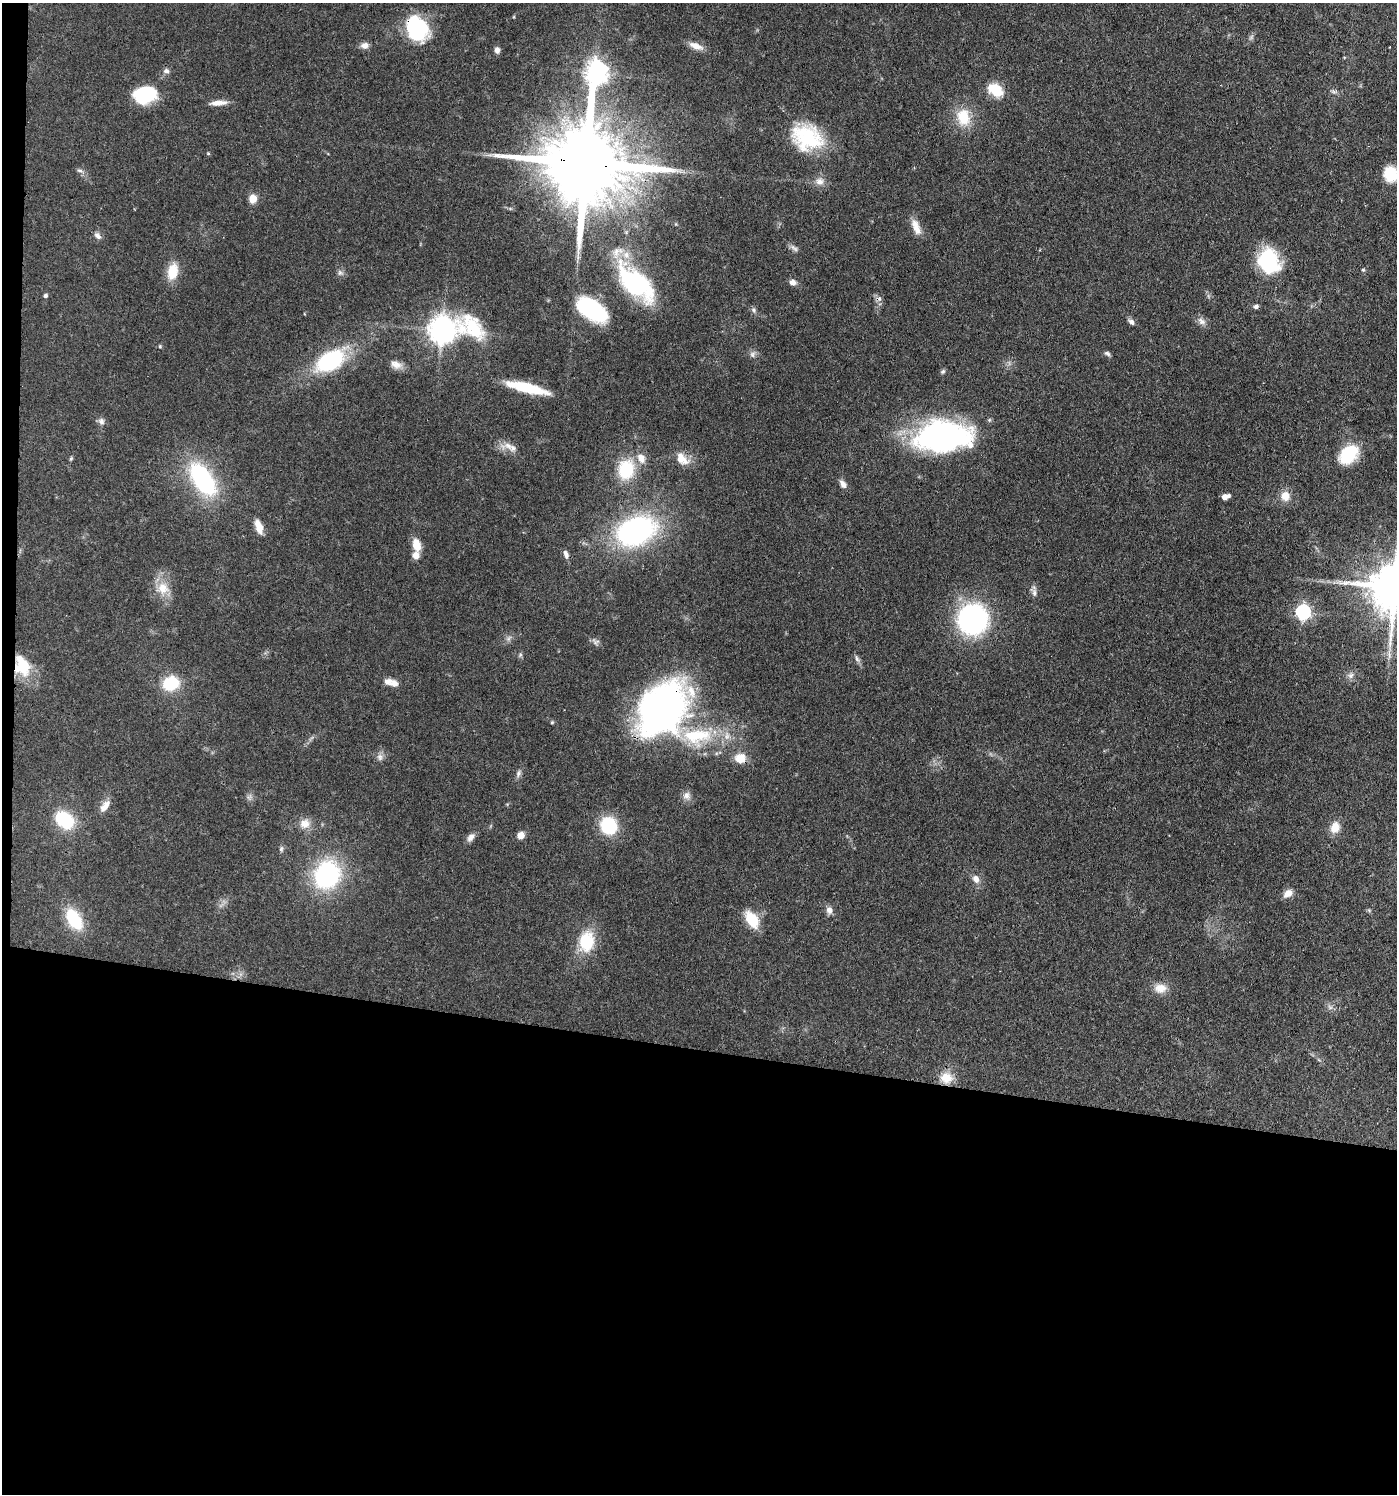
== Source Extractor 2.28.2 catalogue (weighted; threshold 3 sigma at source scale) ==
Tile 7 of 3 x 3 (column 1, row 3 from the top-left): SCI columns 284-1678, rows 75-1566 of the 4642 x 4621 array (HDU 1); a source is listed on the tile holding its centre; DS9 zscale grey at full resolution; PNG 1399 x 1496 px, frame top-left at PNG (2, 3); no overlay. Shown black and unused: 31% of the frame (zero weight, under 3 of 4 exposures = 9% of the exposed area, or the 3 px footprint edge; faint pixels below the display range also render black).
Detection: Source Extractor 2.28.2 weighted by HDU 2 'WHT'; one run over the whole footprint, this tile lists its part. Background 0.126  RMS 0.0054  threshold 0.0244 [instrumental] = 3 sigma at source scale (4.5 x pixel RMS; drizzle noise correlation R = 1.50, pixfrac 1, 0.05/0.05 arcsec/px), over >= 5 px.
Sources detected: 103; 1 too faint to see at this stretch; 1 inside a brighter object's white glare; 1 cosmic-ray / hot-pixel residue — not listed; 6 inside a brighter listed object's ellipse — not listed separately; the other 94 listed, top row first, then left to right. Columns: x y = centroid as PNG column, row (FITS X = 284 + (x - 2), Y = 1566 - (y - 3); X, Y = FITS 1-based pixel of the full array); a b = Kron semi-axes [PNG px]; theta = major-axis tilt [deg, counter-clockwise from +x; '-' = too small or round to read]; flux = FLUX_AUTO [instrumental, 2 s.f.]
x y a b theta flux
417 28 31 24 -61 38
365 46 9 7 6 3.4
696 46 19 8 -22 5
497 50 7 6 - 2.3
166 71 8 6 -12 1.8
597 73 12 8 79 400
995 90 17 11 -37 16
146 95 21 15 13 34
218 103 22 6 5 4.7
963 117 23 16 -78 16
807 137 37 29 -25 39
208 153 4 4 - 0.61
585 163 31 19 -7 11000
80 171 11 5 -26 1.7
1390 174 18 16 -59 15
819 181 12 10 -10 4.1
253 199 9 8 - 5.7
916 227 22 9 -67 6.2
98 236 10 7 -47 2.2
794 248 14 5 -42 2
1269 261 25 20 -67 41
1363 270 5 4 - 0.68
172 271 20 11 78 12
340 273 9 7 -45 1.8
793 282 8 7 - 2.7
635 283 42 20 -46 87
45 296 5 4 - 1.4
1256 306 6 6 - 1.6
591 309 28 14 -34 71
754 310 8 6 -66 1.5
1202 321 12 9 -36 2.9
1131 322 10 6 -42 1.9
443 330 18 9 7 700
160 346 5 4 - 0.63
1107 353 8 5 -34 1.4
753 354 10 7 63 2.1
330 361 28 16 32 58
396 365 15 9 -18 4
943 371 8 5 41 0.98
527 388 43 9 -13 26
101 421 10 8 -70 2.2
943 436 59 31 4 130
508 446 26 9 4 5
1349 454 20 14 46 27
641 458 13 9 -59 5.3
71 459 6 4 69 0.75
682 459 20 13 -42 8.1
626 469 20 16 79 28
202 479 31 15 -56 81
843 484 12 7 -54 2.8
1285 496 12 12 - 6.3
1225 497 8 5 15 4.3
259 527 20 8 -71 5.8
636 531 40 27 22 110
416 545 16 9 -75 6.9
566 554 11 6 -73 2.3
1395 587 16 14 -5 3000
163 588 19 18 - 11
1034 592 13 7 -64 2.5
1303 612 7 6 - 120
973 619 31 30 - 88
509 639 10 6 58 1.9
596 642 11 7 -21 2
1389 654 14 5 -82 3
857 659 11 6 -63 1.8
22 666 23 16 -69 21
1351 675 9 7 45 2.2
388 682 12 10 -13 3.3
171 683 13 11 21 27
662 708 63 44 49 200
552 722 5 4 - 0.71
380 757 10 9 - 2.6
740 758 13 12 - 7.5
518 773 12 6 68 1.9
687 796 11 10 - 3.3
249 797 9 6 47 1.8
105 806 17 8 52 4.8
59 817 9 7 69 23
305 824 14 12 23 5.7
608 825 17 15 -61 29
1335 827 13 11 72 7
520 835 7 6 - 5.1
471 837 12 7 55 2.9
281 849 8 6 75 1.2
327 875 25 21 62 80
976 879 11 8 -56 3.7
1288 893 12 8 38 4
829 910 9 7 -86 3.1
74 919 23 13 -59 27
752 919 22 12 -59 14
587 941 26 19 79 22
1160 988 16 12 -1 6.6
1330 1007 8 6 -44 1.7
946 1078 16 14 -10 8.9
Overlapping masked pixels (flux is a lower limit): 6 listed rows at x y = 417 28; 585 163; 973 619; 22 666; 662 708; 740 758
Isophote crosses this tile's border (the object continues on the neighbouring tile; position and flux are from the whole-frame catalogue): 2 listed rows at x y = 1390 174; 1395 587